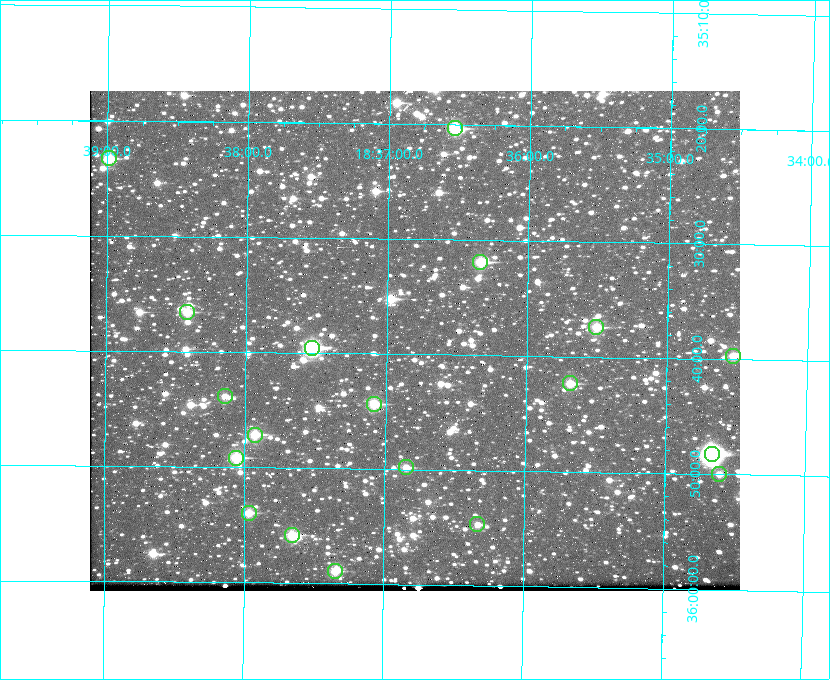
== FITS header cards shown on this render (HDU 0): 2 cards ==
NAXIS1  =                  650 / Width of table row in bytes
NAXIS2  =                  500 / Number of rows in table

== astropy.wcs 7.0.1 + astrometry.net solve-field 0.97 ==
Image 650 x 500 px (HDU 0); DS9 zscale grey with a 90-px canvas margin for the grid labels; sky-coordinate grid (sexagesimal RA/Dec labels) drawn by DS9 from the SOLVED WCS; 19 Tycho-2 reference stars matched to detected sources circled (green)
Header WCS: none
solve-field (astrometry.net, Tycho-2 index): SOLVED blind (the file carries no WCS)
Solved WCS: RA---TAN-SIP/DEC--TAN-SIP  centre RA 18:36:48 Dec +35:39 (279.20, +35.65 deg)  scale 5.21 arcsec/px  FOV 56.5' x 43.4'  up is +179 deg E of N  parity flipped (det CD > 0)
(file carries no celestial WCS; the grid is the blind solution)
Tycho-2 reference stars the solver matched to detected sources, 19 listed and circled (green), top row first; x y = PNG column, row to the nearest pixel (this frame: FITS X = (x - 90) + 1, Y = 500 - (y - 91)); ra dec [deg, ICRS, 3 dp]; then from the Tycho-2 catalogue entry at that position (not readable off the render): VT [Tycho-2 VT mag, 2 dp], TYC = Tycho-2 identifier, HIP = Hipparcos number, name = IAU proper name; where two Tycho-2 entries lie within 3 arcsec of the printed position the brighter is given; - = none
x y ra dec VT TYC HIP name
455 128 279.134 +35.339 9.91 2645-980-1 - -
109 158 279.747 +35.388 10.29 2645-648-1 - -
480 262 279.085 +35.532 9.84 2645-710-1 - -
187 312 279.606 +35.610 10.50 2645-565-1 - -
596 327 278.877 +35.623 10.37 2632-1282-1 - -
312 348 279.382 +35.660 8.88 2649-136-1 91311 -
733 356 278.632 +35.662 10.68 2636-195-1 - -
570 383 278.922 +35.705 10.37 2636-96-1 - -
225 396 279.537 +35.731 11.00 2649-31-1 - -
374 404 279.271 +35.739 10.27 2649-22-1 - -
255 435 279.483 +35.786 9.96 2649-1276-1 - -
712 454 278.667 +35.805 7.78 2636-68-1 91080 -
236 458 279.516 +35.819 10.07 2649-1464-1 - -
406 467 279.212 +35.831 10.99 2649-1529-1 - -
719 474 278.654 +35.833 11.29 2636-133-1 - -
249 513 279.492 +35.899 10.86 2649-1492-1 - -
477 524 279.083 +35.912 11.42 2649-1448-1 - -
292 535 279.414 +35.931 10.32 2649-1381-1 - -
335 571 279.337 +35.982 10.50 2649-1232-1 - -